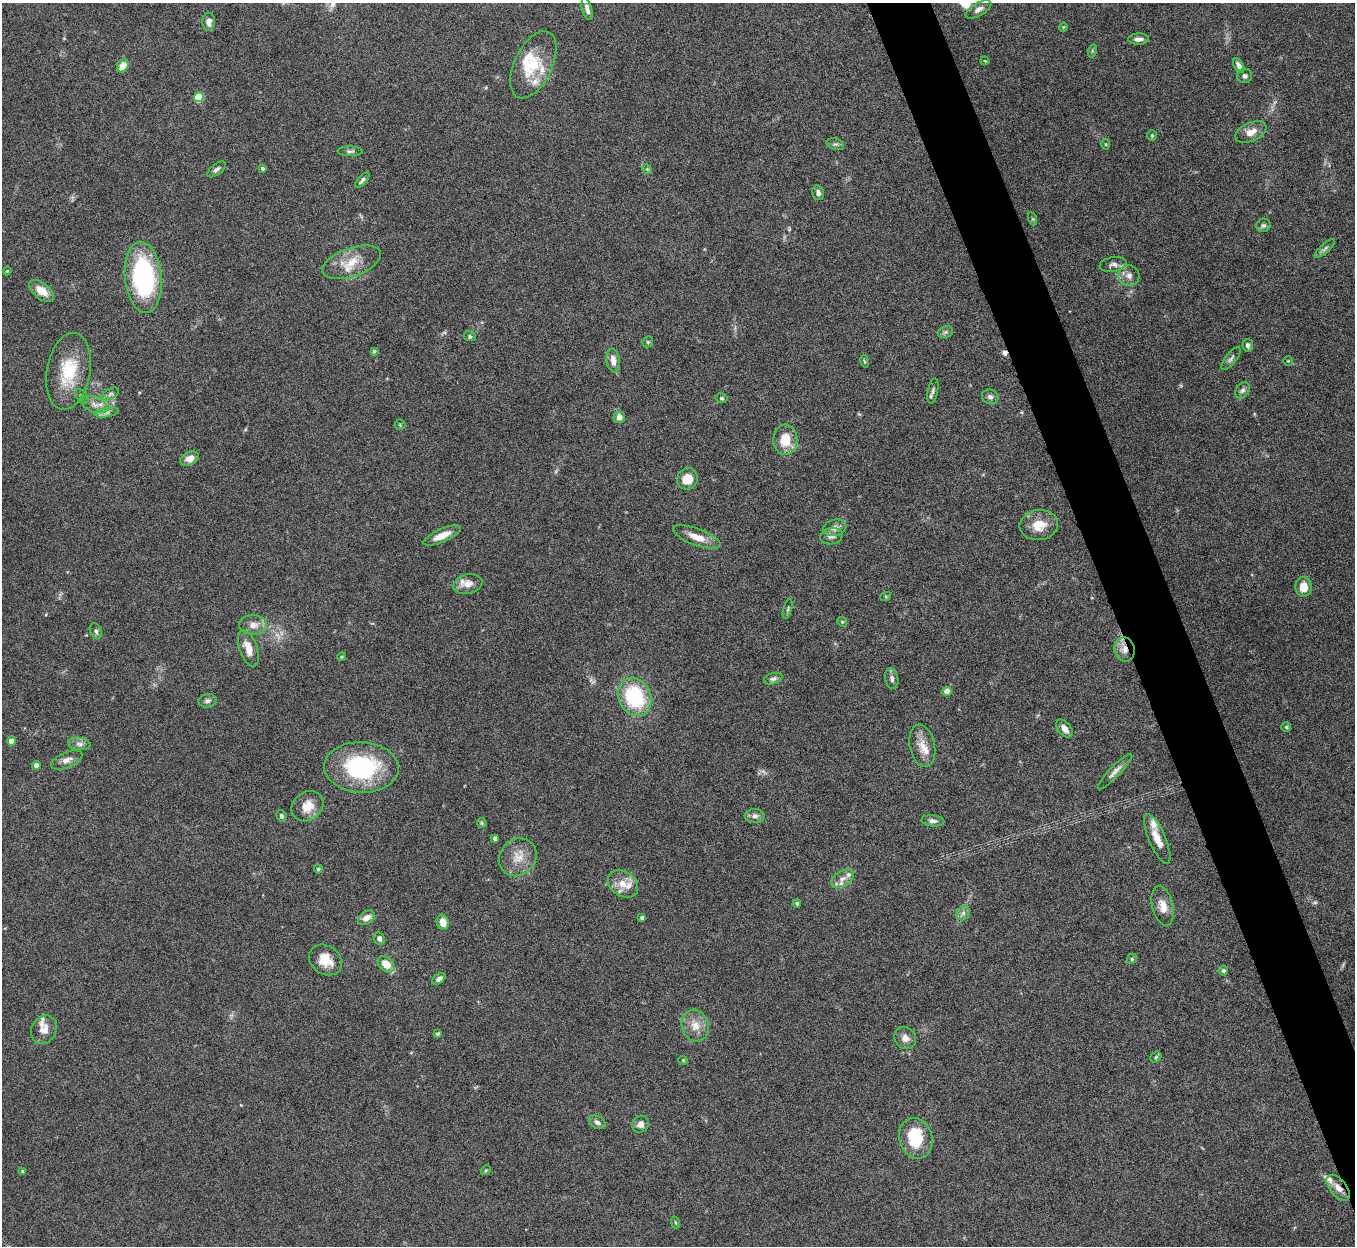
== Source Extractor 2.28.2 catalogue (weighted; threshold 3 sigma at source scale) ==
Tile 6 of 4 x 4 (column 2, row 2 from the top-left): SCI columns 1357-2709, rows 2640-3883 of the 5419 x 5403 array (HDU 1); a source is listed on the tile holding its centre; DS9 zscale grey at full resolution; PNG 1357 x 1248 px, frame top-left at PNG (2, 3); each listed source drawn as its Kron ellipse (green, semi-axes under 4 px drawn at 4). Shown black and unused: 4% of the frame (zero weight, under 8 of 15 exposures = <1% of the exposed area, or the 3 px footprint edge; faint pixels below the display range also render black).
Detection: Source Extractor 2.28.2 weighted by HDU 2 'WHT'; one run over the whole footprint, this tile lists its part. Background 0.163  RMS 0.0048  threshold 0.0196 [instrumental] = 3 sigma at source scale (4.09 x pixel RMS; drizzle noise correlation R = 1.36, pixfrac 0.8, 0.05/0.05 arcsec/px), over >= 5 px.
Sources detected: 135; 3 too faint to see at this stretch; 1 cosmic-ray / hot-pixel residue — neither listed nor drawn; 12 inside a brighter listed object's ellipse — not listed separately; the other 119 listed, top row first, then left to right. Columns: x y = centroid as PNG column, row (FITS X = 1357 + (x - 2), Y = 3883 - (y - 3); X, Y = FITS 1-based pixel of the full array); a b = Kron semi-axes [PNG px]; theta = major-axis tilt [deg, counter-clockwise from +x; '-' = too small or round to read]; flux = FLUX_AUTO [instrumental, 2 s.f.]
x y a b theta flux
587 9 11 4 -74 1.9
978 9 14 6 31 2.3
209 22 9 6 89 2.2
1063 27 4 4 - 0.44
1139 39 10 5 2 1.9
1092 51 7 4 73 0.58
985 61 4 4 - 0.4
533 65 36 19 64 15
123 66 7 5 56 5.7
1239 66 8 4 -61 1.9
1245 76 7 7 - 1.2
199 97 5 5 - 17
1251 132 16 9 25 4.4
1152 135 5 4 - 0.6
835 144 9 5 -16 1.1
1106 144 5 3 - 0.46
350 151 12 5 -2 1.2
262 168 4 3 - 1
217 169 11 5 39 1.3
647 169 5 4 - 0.58
362 180 10 4 48 1.1
818 193 7 6 - 1.8
1033 219 7 4 -71 0.59
1263 225 7 6 - 1.1
1325 248 13 4 41 1.4
352 262 30 14 19 10
1113 264 14 7 8 2
7 271 4 4 - 0.47
1129 275 10 10 - 2.8
143 277 36 18 -84 63
41 291 14 7 -37 5.9
945 332 8 6 21 1.1
470 336 6 5 - 0.72
648 342 6 5 - 0.62
1248 345 6 5 - 1.3
374 351 4 4 - 0.56
1231 359 14 5 52 1.4
613 361 12 7 -80 3.6
864 361 6 4 -71 0.61
1288 361 4 4 - 0.48
69 371 39 21 80 20
1243 390 8 6 56 1.4
933 391 13 5 80 1.3
110 394 9 5 27 1.2
82 396 8 5 -52 0.98
990 397 8 7 - 1.6
721 398 6 4 -14 0.69
95 405 14 7 -21 3.1
107 413 12 4 11 1.6
619 417 6 5 - 2.8
400 425 5 5 - 0.55
785 440 15 12 -87 10
189 459 10 6 24 3.3
687 479 11 10 - 7.2
1039 525 19 15 7 8.3
835 528 12 8 12 2.6
442 536 20 6 24 5.3
831 536 11 8 10 2.1
697 537 25 8 -20 6.2
468 584 15 9 12 4.7
1303 587 10 8 -86 6.3
886 596 5 3 - 0.47
788 609 10 3 75 0.8
842 622 5 4 - 0.54
253 625 14 10 -2 3.8
96 631 8 5 -63 1.1
248 648 19 9 -71 5.5
1125 649 12 10 -78 4.1
342 657 4 3 - 0.49
892 678 10 6 -79 1.6
773 679 9 5 18 1.3
947 691 4 4 - 4.9
635 697 20 16 -65 34
207 701 9 7 11 1.4
1286 727 5 5 - 0.57
1064 729 10 6 -51 2.8
11 741 4 4 - 5.2
79 744 11 6 -6 1.8
922 746 21 12 -78 6
67 760 16 7 23 2.8
36 765 4 4 - 3.3
361 767 37 25 -2 46
1115 771 24 5 46 2.6
307 806 17 14 37 6.8
281 816 6 5 - 0.9
755 816 10 7 -3 1.7
933 821 11 5 -4 1.8
482 823 5 4 - 0.55
495 838 4 4 - 1.8
1157 839 26 8 -67 6
518 857 20 17 49 7.6
318 869 4 4 - 0.9
843 879 12 7 31 2.9
623 884 16 12 -34 5.6
797 903 4 4 - 1
1163 906 20 10 -76 4.9
963 913 8 6 47 1.4
642 917 4 3 - 1.2
366 918 9 6 31 3.2
443 922 7 6 - 4.6
379 938 6 5 - 1.7
1132 959 5 4 - 0.61
325 960 17 14 -36 8.1
386 964 9 6 -43 7.3
1223 971 5 5 - 0.82
439 979 7 4 37 1.5
695 1026 16 13 -72 5.8
44 1030 15 12 57 4.2
438 1034 4 3 - 0.57
905 1038 11 10 - 2.9
1156 1057 6 5 - 0.69
683 1060 4 4 - 0.48
597 1122 9 6 -28 1.6
640 1124 9 8 - 2.5
916 1138 21 16 -73 17
486 1170 5 4 - 0.48
23 1171 4 3 - 1.4
1338 1188 15 8 -50 3.7
675 1222 6 3 -71 0.48
Overlapping masked pixels (flux is a lower limit): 2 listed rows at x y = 1125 649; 1338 1188